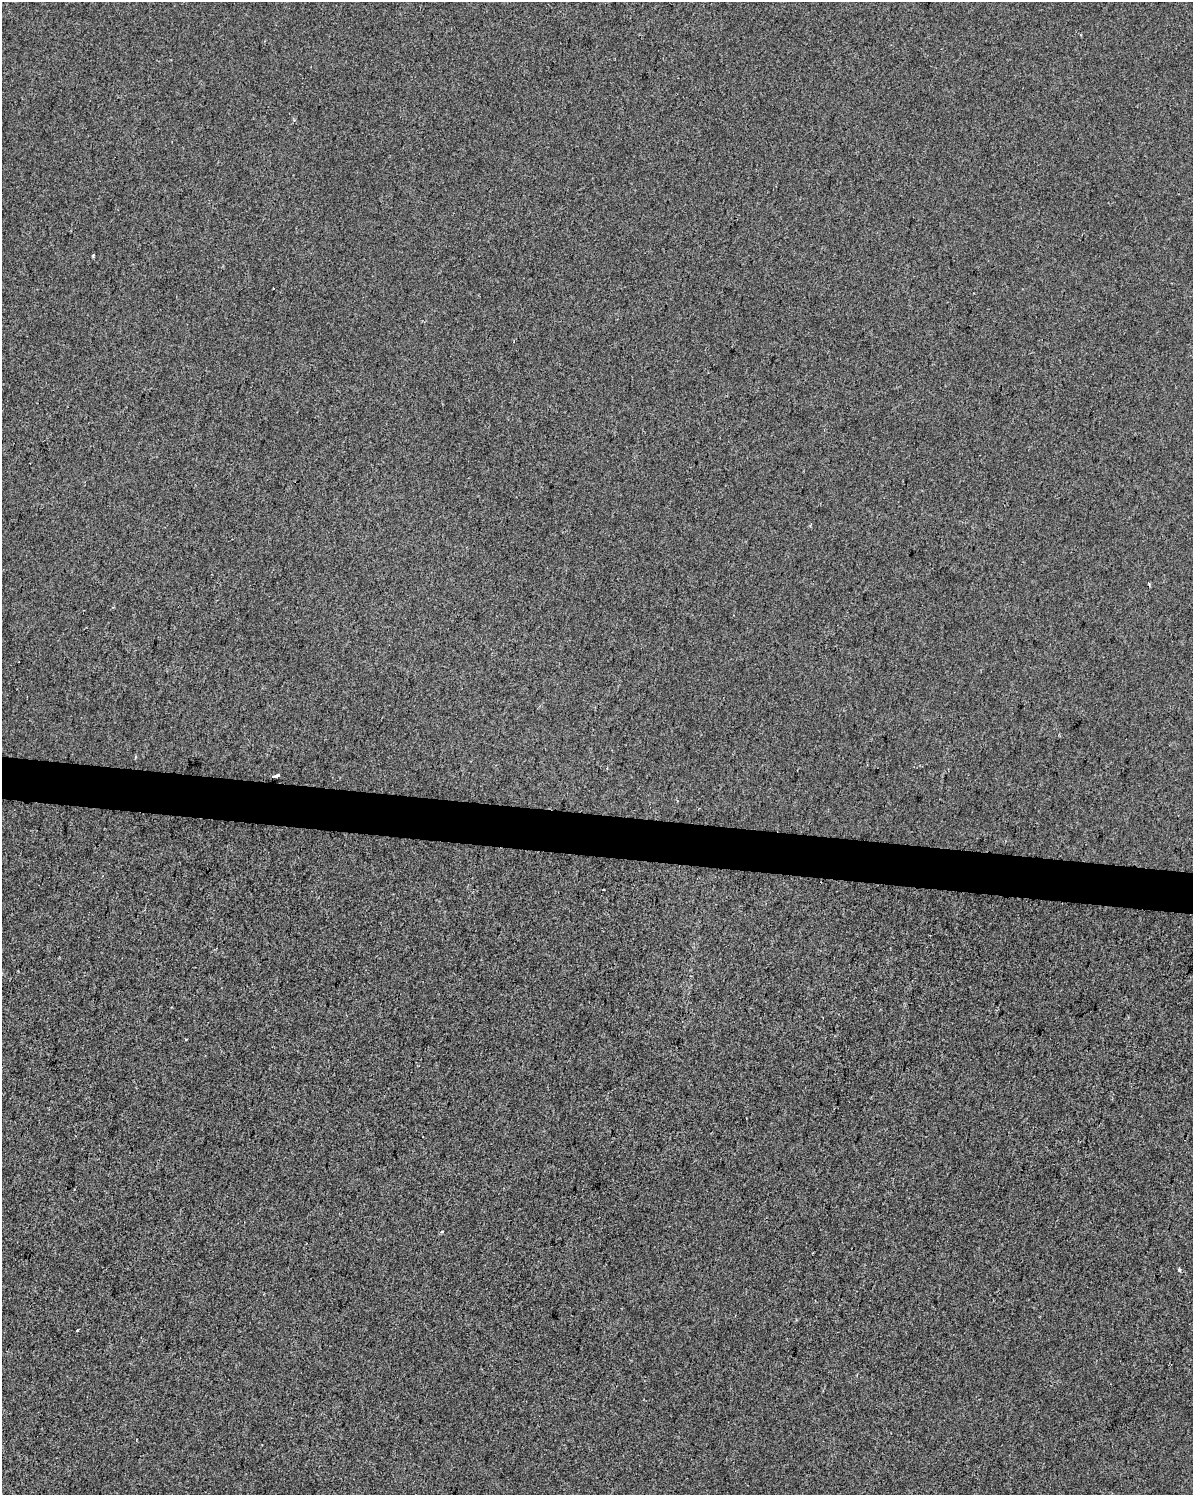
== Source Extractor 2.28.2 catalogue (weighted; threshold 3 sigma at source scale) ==
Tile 7 of 4 x 3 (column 3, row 2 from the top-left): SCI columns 2391-3581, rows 1778-3270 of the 4773 x 4990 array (HDU 1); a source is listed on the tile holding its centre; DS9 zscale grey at full resolution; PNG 1195 x 1497 px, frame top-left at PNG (2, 2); no overlay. Shown black and unused: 3% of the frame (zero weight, under 2 of 3 exposures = <1% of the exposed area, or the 3 px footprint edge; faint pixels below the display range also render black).
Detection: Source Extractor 2.28.2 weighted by HDU 2 'WHT'; one run over the whole footprint, this tile lists its part. Background -9.93e-05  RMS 0.0057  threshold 0.0255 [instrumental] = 3 sigma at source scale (4.5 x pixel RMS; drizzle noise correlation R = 1.50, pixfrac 1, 0.0396/0.0396 arcsec/px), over >= 5 px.
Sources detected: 6; all 6 listed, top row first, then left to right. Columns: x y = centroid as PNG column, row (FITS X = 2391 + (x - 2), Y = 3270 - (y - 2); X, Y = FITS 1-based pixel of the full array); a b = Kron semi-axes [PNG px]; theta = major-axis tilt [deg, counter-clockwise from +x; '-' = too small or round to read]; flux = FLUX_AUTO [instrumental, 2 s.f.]
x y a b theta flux
93 255 3 3 - 1.1
275 776 6 3 17 11
186 1039 3 2 - 0.65
442 1232 4 3 - 0.59
1179 1270 5 3 - 1.2
77 1330 3 2 - 0.48